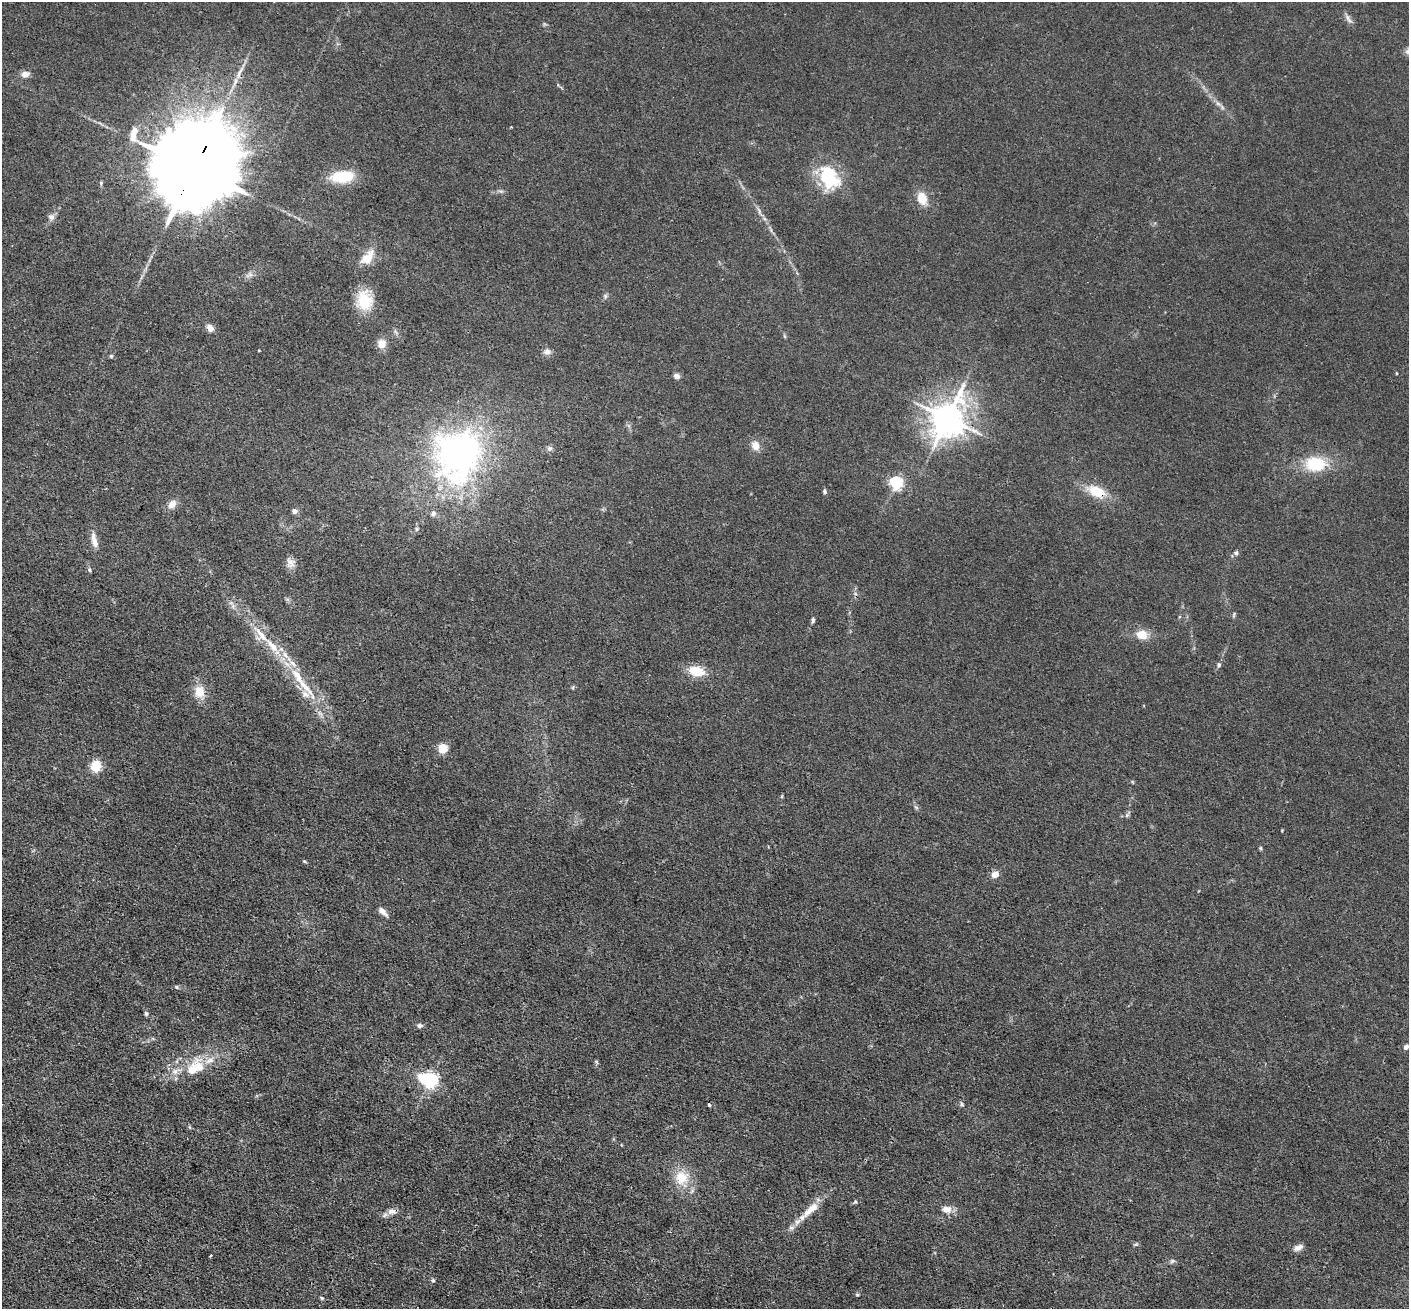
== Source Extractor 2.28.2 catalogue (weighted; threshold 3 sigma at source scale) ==
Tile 7 of 4 x 4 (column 3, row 2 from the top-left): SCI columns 2818-4224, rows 2892-4198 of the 5635 x 5648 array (HDU 1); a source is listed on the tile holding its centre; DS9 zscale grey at full resolution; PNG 1411 x 1311 px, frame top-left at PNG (2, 2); no overlay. Shown black and unused: <1% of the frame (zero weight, under 3 of 4 exposures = <1% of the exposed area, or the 3 px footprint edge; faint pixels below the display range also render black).
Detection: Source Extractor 2.28.2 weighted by HDU 2 'WHT'; one run over the whole footprint, this tile lists its part. Background 0.016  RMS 0.003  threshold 0.0135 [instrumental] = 3 sigma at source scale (4.5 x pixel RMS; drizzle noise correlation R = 1.50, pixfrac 1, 0.05/0.05 arcsec/px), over >= 5 px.
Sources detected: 85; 1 cosmic-ray / hot-pixel residue — not listed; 9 inside a brighter listed object's ellipse — not listed separately; the other 75 listed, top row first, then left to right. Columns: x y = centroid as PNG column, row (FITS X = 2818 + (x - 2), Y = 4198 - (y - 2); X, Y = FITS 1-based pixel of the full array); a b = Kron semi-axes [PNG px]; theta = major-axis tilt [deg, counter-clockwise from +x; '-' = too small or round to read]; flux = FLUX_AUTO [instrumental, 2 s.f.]
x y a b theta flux
1348 19 15 5 -55 1.3
1408 51 10 8 46 1.4
25 74 9 7 11 2.1
1218 103 8 5 -44 0.9
193 169 36 20 61 8200
342 177 23 12 4 11
829 177 30 21 -61 17
101 183 5 5 - 0.42
922 198 13 10 -72 5
759 211 11 4 -72 0.97
51 217 9 8 - 1.2
368 258 21 12 52 5.2
249 275 13 5 25 1.3
605 296 6 6 - 0.6
364 300 25 19 -81 9.1
210 328 8 6 -46 2.1
784 336 6 4 -70 0.38
381 344 9 9 - 3.1
259 350 4 2 - 0.21
547 352 9 7 3 1.5
111 356 5 5 - 0.44
1396 373 4 3 - 0.24
677 376 6 6 - 1.4
948 418 11 9 63 630
755 445 11 9 -67 2.8
549 449 7 7 - 0.91
459 452 60 55 62 100
1316 464 24 16 0 13
896 483 5 5 - 56
825 491 6 4 -77 0.68
1096 491 22 12 -23 8.1
172 504 11 8 45 2.4
294 511 7 6 - 1.1
433 513 8 7 - 1
94 540 22 7 -77 2.7
1236 553 6 6 - 0.75
290 563 13 11 -72 2.1
89 570 6 4 -87 0.52
1234 614 8 4 65 0.44
813 620 6 4 79 0.72
261 635 30 8 -49 5.5
1142 635 13 11 -12 4.2
285 655 13 6 -61 2.1
1219 665 6 5 - 0.66
696 671 16 10 -13 7.2
306 687 46 8 -50 9.6
199 692 15 12 -84 4.8
443 748 5 5 - 18
96 766 12 10 82 5.5
916 807 6 4 -19 0.45
1127 815 6 5 - 0.57
1260 848 5 4 - 0.37
304 861 5 4 - 0.39
995 874 9 6 38 2.5
383 912 15 6 -45 1.7
176 987 6 4 -23 0.51
146 1014 5 5 - 0.55
419 1025 8 6 -4 0.81
1406 1047 7 5 42 1.1
198 1066 25 15 -65 5.8
176 1071 16 7 16 2.4
430 1080 7 6 - 87
962 1104 7 6 - 0.56
682 1178 20 17 -78 7.8
855 1202 6 4 65 0.42
947 1209 10 8 -9 2.8
391 1211 12 9 9 1.9
802 1217 25 8 45 4.3
1136 1244 7 5 17 0.47
1298 1248 13 7 22 1.6
210 1255 3 2 - 0.38
1172 1261 8 5 25 0.61
433 1280 5 5 - 0.56
857 1295 5 4 - 0.4
322 1298 6 4 -37 0.41
Overlapping masked pixels (flux is a lower limit): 3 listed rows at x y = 193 169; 948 418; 1096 491
Isophote crosses this tile's border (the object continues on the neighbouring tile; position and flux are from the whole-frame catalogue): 1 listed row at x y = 1408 51